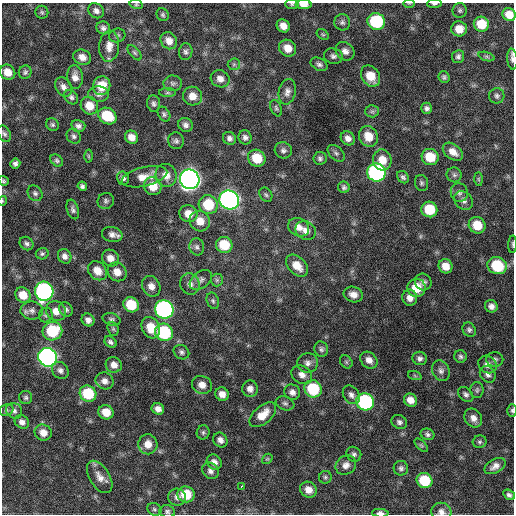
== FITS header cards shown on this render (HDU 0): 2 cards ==
NAXIS1  =                  512 / Axis length
NAXIS2  =                  512 / Axis length

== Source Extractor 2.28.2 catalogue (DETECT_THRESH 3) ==
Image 512 x 512 px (HDU 0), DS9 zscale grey, 1 PNG px = 1 image px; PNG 516 x 516 px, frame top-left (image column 1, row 512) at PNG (2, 3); each listed source drawn as its Kron ellipse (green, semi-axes under 4 px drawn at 4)
Background 697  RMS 21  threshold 63.5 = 3 sigma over >= 5 px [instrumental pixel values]
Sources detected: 206; all 206 listed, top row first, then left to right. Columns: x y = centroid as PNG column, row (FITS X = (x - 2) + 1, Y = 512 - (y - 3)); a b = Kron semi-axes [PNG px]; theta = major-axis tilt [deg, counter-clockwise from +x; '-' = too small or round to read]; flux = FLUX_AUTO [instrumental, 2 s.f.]
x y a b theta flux
136 4 7 4 -15 2.1e+03
292 4 7 5 0 2.4e+03
304 4 8 4 -2 1.2e+04
409 4 6 4 0 1.4e+03
434 4 7 4 3 2.9e+03
460 10 7 7 - 3.3e+03
96 11 8 7 - 5.8e+03
42 12 6 6 - 2.9e+03
509 14 7 6 - 1.5e+04
163 15 6 5 - 2.8e+03
376 21 9 8 - 9.7e+04
342 22 8 8 - 4.3e+03
481 24 8 7 - 2.9e+04
283 26 7 6 - 1.1e+04
103 28 7 6 - 4.7e+03
459 29 8 7 - 1.8e+04
323 34 6 4 -33 2.1e+03
117 35 8 6 15 3.8e+03
169 41 9 7 -52 1.1e+04
109 46 15 10 86 1.4e+04
288 48 9 8 - 1.6e+04
345 51 10 8 -41 8.2e+03
186 52 8 6 81 4.4e+03
134 53 9 5 -49 3.2e+03
333 56 9 7 -16 5.0e+03
487 56 8 3 -19 2.3e+03
82 57 9 7 -22 9.9e+03
458 57 6 6 - 3.8e+03
512 59 10 5 -84 4.6e+03
234 64 6 6 - 3.0e+03
319 64 9 6 -27 4.4e+03
8 72 8 7 - 1.6e+04
25 72 7 6 - 3.4e+03
371 76 11 8 -54 2.5e+04
75 77 12 8 -85 1.0e+04
444 77 6 5 - 3.2e+03
220 79 10 8 -26 9.3e+03
173 83 9 7 3 4.7e+03
102 86 9 8 - 2.7e+04
63 87 10 7 -58 7.6e+03
287 92 13 8 77 7.9e+03
167 93 8 4 0 2.6e+03
99 94 10 7 -1 5.7e+03
192 96 9 9 - 1.4e+04
497 96 7 7 - 3.8e+03
71 97 8 6 -49 4.2e+03
154 104 8 6 -83 4.1e+03
89 106 9 8 - 2.1e+04
276 108 8 5 -67 2.9e+03
427 108 6 5 - 4.2e+03
372 111 6 6 - 3.5e+03
164 114 8 5 -57 3.2e+03
107 116 10 7 -33 5.1e+04
52 125 7 6 - 3.0e+03
186 125 7 6 - 5.3e+03
78 126 7 5 -14 5.0e+03
4 134 8 6 -66 3.6e+03
74 136 8 6 -52 4.1e+03
368 136 10 9 - 2.2e+04
131 137 7 6 - 1.1e+04
245 137 7 6 - 5.0e+03
229 138 7 6 - 5.1e+03
348 138 7 6 - 7.6e+03
176 141 8 8 - 4.4e+03
283 150 9 8 - 4.9e+03
453 152 11 7 -37 1.3e+04
336 153 10 6 -44 4.0e+03
88 156 6 4 -89 2.0e+03
430 157 8 8 - 3.2e+04
257 158 9 8 - 3.2e+04
320 158 6 6 - 3.6e+03
57 160 7 5 -45 3.1e+03
382 160 10 9 - 1.9e+04
15 163 5 5 - 4.4e+03
376 172 9 9 - 3.2e+05
166 175 11 10 - 1.4e+04
454 175 7 7 - 3.7e+03
144 177 23 9 14 1.9e+04
403 177 7 5 -48 3.4e+03
123 178 7 6 - 4.8e+03
190 179 10 9 - 1.2e+06
478 179 7 4 -89 2.0e+03
4 181 5 4 - 2.1e+03
421 183 8 6 -75 3.3e+03
82 186 5 4 - 3.5e+03
153 186 9 8 - 2.3e+04
344 187 6 5 - 3.3e+03
35 193 8 7 - 4.2e+03
459 193 9 8 - 5.5e+03
266 195 8 6 -55 3.1e+03
229 200 10 9 - 6.8e+05
2 201 5 3 - 1.2e+03
106 201 8 8 - 4.2e+03
464 201 10 8 -45 6.8e+03
208 205 10 9 - 4.7e+04
73 209 10 6 -71 4.5e+03
429 209 8 7 - 4.3e+04
188 214 9 8 - 1.6e+04
200 221 10 10 - 1.7e+04
477 225 8 8 - 2.8e+04
299 227 11 8 -28 1.1e+04
306 230 11 9 -31 1.0e+04
112 235 10 7 -16 7.5e+03
26 244 7 6 - 3.9e+03
512 244 9 3 88 2.1e+03
224 245 8 8 - 3.8e+04
197 247 8 7 - 4.4e+03
42 254 6 5 - 2.9e+03
65 256 7 6 - 6.4e+03
110 258 9 8 - 1.1e+04
297 266 13 8 -46 2.0e+04
445 266 7 7 - 1.4e+04
497 266 10 8 -18 6.3e+04
97 271 10 8 -47 1.6e+04
117 272 10 9 - 1.4e+04
201 280 12 8 37 6.6e+03
217 280 6 6 - 2.8e+03
423 282 8 8 - 5.8e+03
190 284 11 9 -64 8.9e+03
151 286 11 8 -64 1.0e+04
417 288 9 9 - 3.0e+04
44 291 9 9 - 3.3e+05
353 294 10 7 -17 9.8e+03
23 295 8 7 - 1.9e+04
410 298 8 7 - 8.8e+03
213 301 8 6 -70 3.6e+03
131 305 8 7 - 4.1e+04
491 306 6 6 - 6.3e+03
66 309 7 6 - 3.8e+03
164 309 9 9 - 4.3e+05
32 310 11 9 2 7.2e+03
56 311 10 9 - 1.4e+04
46 315 7 6 - 3.5e+03
112 319 9 6 -16 3.6e+03
88 320 7 6 - 6.4e+03
151 328 11 8 -62 2.7e+04
113 329 7 5 -69 2.5e+03
469 330 7 6 - 3.7e+03
52 331 10 9 - 5.8e+04
164 332 9 8 - 9.9e+04
110 342 6 5 - 3.8e+03
321 349 8 6 -70 3.8e+03
181 352 8 7 - 4.0e+03
460 356 6 6 - 3.4e+03
48 357 9 9 - 5.8e+05
420 358 7 6 - 4.6e+03
495 359 8 7 - 4.3e+03
369 360 9 7 -44 9.6e+03
346 362 7 5 -47 2.5e+03
308 363 10 9 - 7.3e+03
488 364 9 8 - 8.5e+03
114 365 8 7 - 9.0e+03
60 370 9 7 -48 6.1e+03
441 371 11 8 -65 6.2e+03
488 374 9 7 -53 5.5e+03
302 375 11 8 -31 9.0e+03
415 376 7 4 -19 1.8e+03
105 381 9 8 - 8.1e+03
202 385 10 8 -24 1.1e+04
250 389 8 7 - 8.2e+03
313 389 9 8 - 7.1e+04
477 390 8 6 89 3.3e+03
292 392 8 7 - 7.0e+03
88 394 8 8 - 5.6e+04
222 394 7 6 - 1.0e+04
466 394 9 6 -44 4.2e+03
351 395 10 7 -54 6.6e+03
26 398 6 6 - 3.4e+03
410 400 7 6 - 1.1e+04
365 402 9 8 - 2.1e+05
285 403 9 7 -18 4.1e+03
158 409 6 5 - 7.8e+03
6 410 7 5 22 2.9e+03
512 410 6 5 - 2.6e+03
14 411 8 7 - 5.4e+03
106 412 7 7 - 2.0e+04
263 415 16 9 41 2.1e+04
473 418 10 8 -55 9.6e+03
22 422 7 6 - 6.3e+03
399 422 8 6 -29 4.5e+03
203 432 7 6 - 3.1e+03
43 433 9 8 - 1.2e+04
427 434 7 5 -21 3.7e+03
220 440 8 6 -50 6.4e+03
480 442 7 6 - 3.1e+03
148 444 10 9 - 1.4e+04
421 445 8 4 -45 2.3e+03
354 454 8 7 - 4.2e+03
267 459 6 4 41 2.0e+03
214 462 8 6 -45 7.4e+03
346 465 11 9 35 8.6e+03
495 466 11 7 29 8.4e+03
401 468 7 7 - 4.4e+03
210 471 9 7 -45 6.3e+03
100 477 18 10 -58 1.4e+04
325 477 6 6 - 2.9e+03
425 480 8 7 - 5.4e+04
242 486 3 3 - 3.9e+03
308 490 9 7 -36 1.3e+04
186 494 8 8 - 3.6e+04
509 495 6 4 -33 4.1e+03
177 497 9 8 - 6.7e+03
154 509 7 6 - 2.8e+03
167 511 8 6 -14 3.7e+03
441 512 10 9 - 7.7e+03
380 513 8 4 -4 5.6e+03
At the frame edge (FLAGS 8, measured only in part): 13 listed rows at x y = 136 4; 292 4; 304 4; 409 4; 434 4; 509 14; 512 59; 4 181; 2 201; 512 244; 512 410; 441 512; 380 513